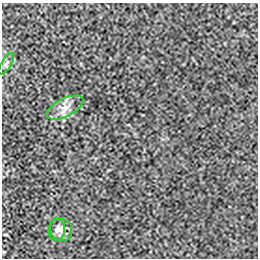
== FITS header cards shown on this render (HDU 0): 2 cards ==
NAXIS1  =                  256 / length of data axis 1
NAXIS2  =                  256 / length of data axis 2

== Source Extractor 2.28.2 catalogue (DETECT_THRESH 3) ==
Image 256 x 256 px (HDU 0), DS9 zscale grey, 1 PNG px = 1 image px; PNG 260 x 260 px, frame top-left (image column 1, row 256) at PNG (2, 3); each listed source drawn as its Kron ellipse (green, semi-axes under 4 px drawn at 4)
Background -5.00e-05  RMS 0.0019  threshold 0.00575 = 3 sigma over >= 5 px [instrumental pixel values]
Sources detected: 4; all 4 listed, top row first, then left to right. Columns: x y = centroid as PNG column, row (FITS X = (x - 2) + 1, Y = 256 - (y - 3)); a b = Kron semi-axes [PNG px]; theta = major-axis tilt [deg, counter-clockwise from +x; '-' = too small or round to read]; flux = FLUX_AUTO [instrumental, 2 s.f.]
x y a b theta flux
6 64 12 5 59 0.41
65 108 20 9 26 1.4
61 229 12 10 -52 0.86
57 230 11 8 86 0.61